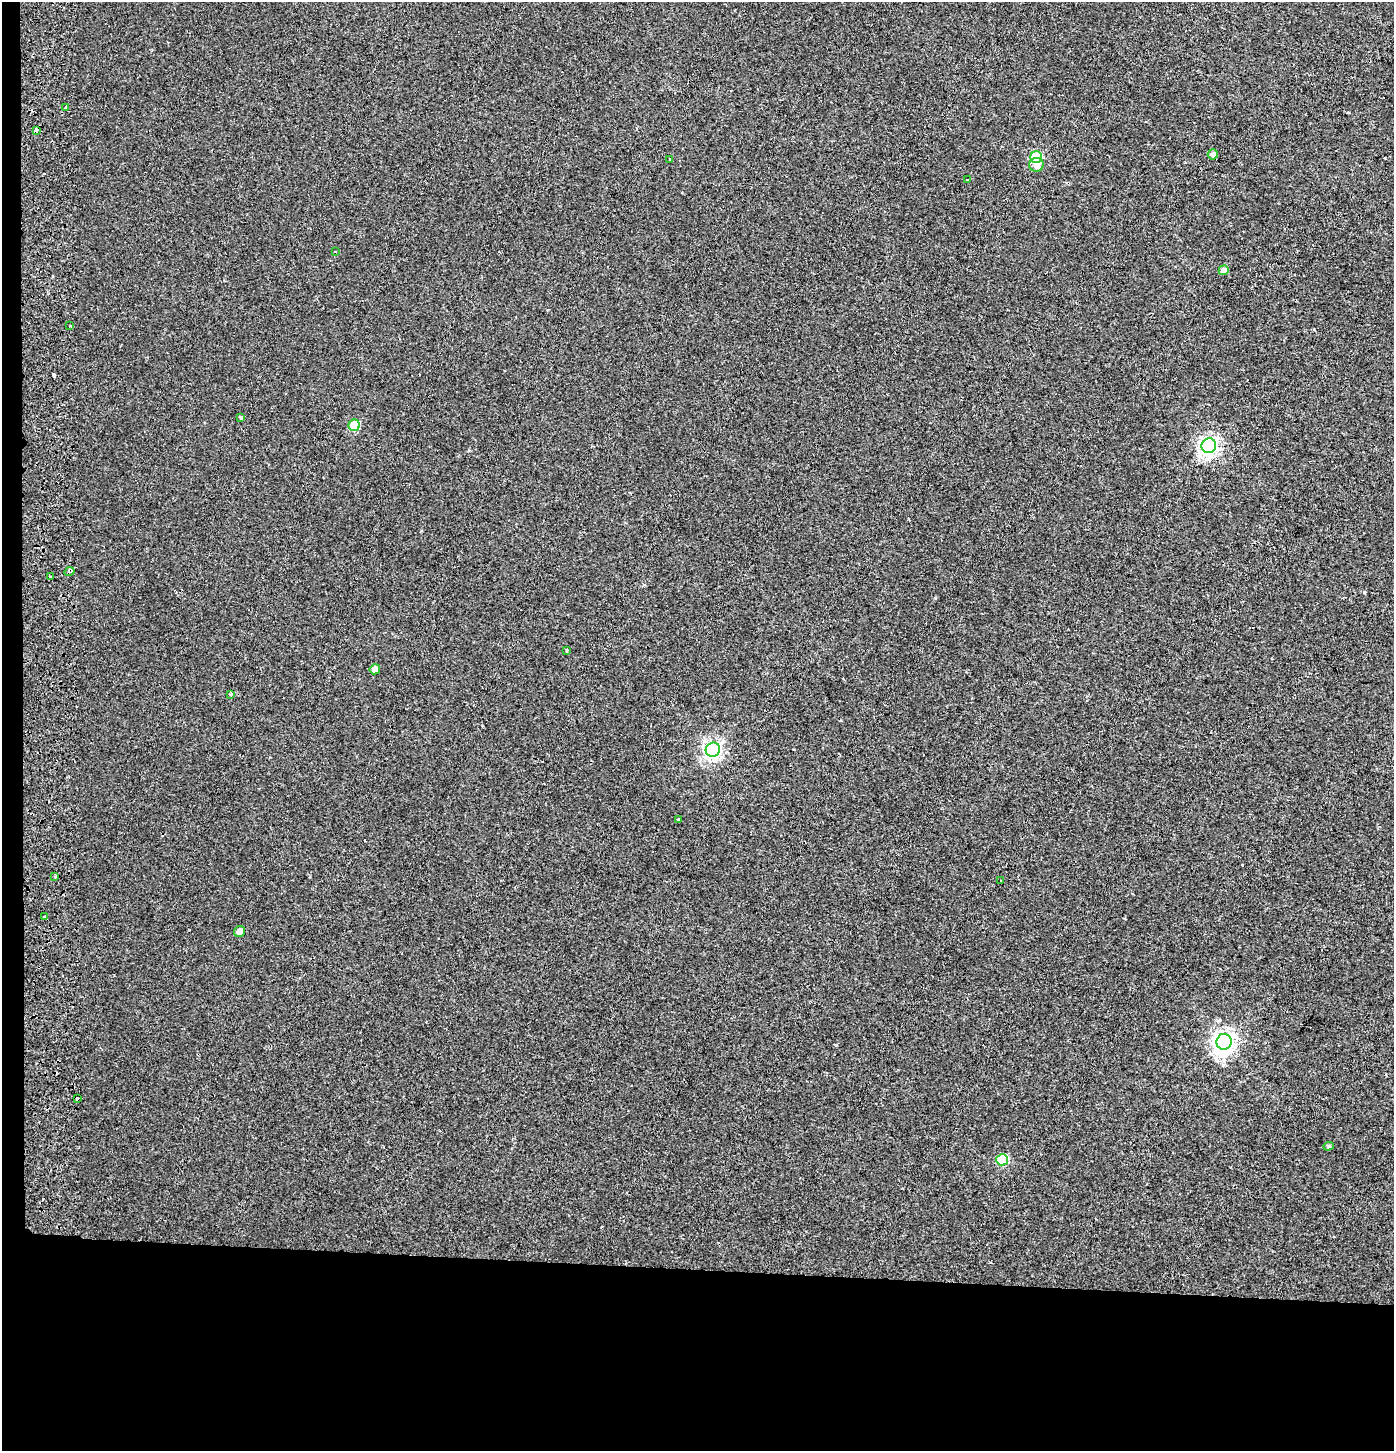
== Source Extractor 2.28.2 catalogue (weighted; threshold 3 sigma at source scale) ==
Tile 7 of 3 x 3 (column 1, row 3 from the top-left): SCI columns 212-1603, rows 10-1458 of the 4653 x 4355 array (HDU 1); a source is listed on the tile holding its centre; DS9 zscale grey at full resolution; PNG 1396 x 1453 px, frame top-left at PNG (2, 2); each listed source drawn as its Kron ellipse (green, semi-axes under 4 px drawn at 4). Shown black and unused: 14% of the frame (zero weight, under 2 of 3 exposures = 2% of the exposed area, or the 3 px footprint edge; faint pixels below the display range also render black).
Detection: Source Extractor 2.28.2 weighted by HDU 2 'WHT'; one run over the whole footprint, this tile lists its part. Background 0.00215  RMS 0.0047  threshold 0.0209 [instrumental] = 3 sigma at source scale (4.5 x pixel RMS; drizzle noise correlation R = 1.50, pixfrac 1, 0.0396/0.0396 arcsec/px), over >= 5 px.
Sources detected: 31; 3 cosmic-ray / hot-pixel residue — neither listed nor drawn; the other 28 listed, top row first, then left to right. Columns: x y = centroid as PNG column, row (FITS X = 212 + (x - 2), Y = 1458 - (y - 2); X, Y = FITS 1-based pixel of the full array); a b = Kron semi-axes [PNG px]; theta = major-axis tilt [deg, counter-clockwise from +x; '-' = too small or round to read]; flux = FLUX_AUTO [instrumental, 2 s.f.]
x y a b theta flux
65 108 3 3 - 2.1
36 130 4 3 - 7.9
1213 154 5 5 - 1.7
1036 157 6 6 - 34
669 159 3 2 - 0.81
1036 165 7 7 - 3.6
967 180 3 3 - 0.44
335 251 3 3 - 0.79
1224 270 5 5 - 4
70 326 4 2 - 0.41
241 417 4 4 - 0.72
354 425 6 5 - 18
1209 446 7 7 - 200
69 571 5 3 - 2.6
51 577 3 2 - 0.6
567 650 3 3 - 0.69
375 669 5 5 - 3.3
231 694 4 3 - 0.82
713 750 7 7 - 170
678 819 3 3 - 0.43
55 876 2 2 - 0.53
1001 881 3 3 - 1.2
45 917 4 3 - 2
240 931 5 5 - 3.3
1224 1042 8 7 - 280
77 1098 4 3 - 1
1328 1146 5 4 - 0.61
1002 1160 6 5 - 24
Overlapping masked pixels (flux is a lower limit): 2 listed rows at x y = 36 130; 69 571